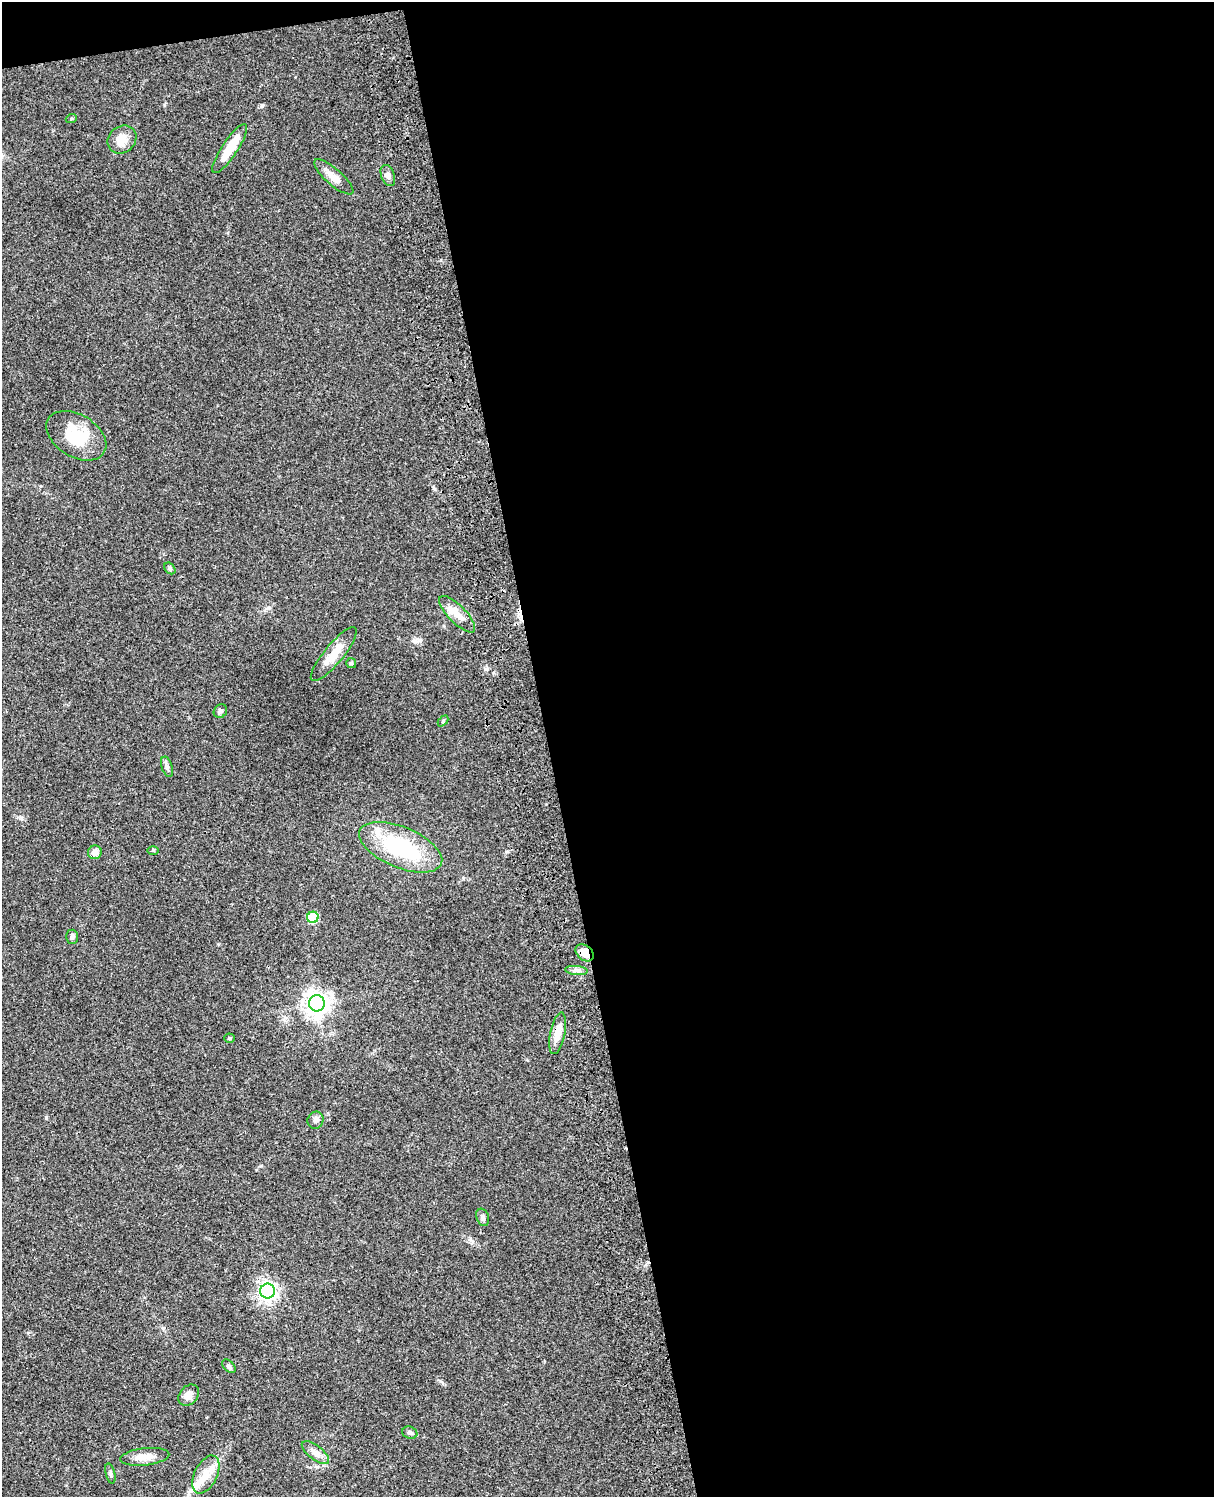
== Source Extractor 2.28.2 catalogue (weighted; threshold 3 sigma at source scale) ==
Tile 4 of 4 x 3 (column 4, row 1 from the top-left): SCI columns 3758-4969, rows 3269-4763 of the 5088 x 4927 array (HDU 1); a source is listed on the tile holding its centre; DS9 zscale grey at full resolution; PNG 1216 x 1499 px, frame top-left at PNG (2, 2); each listed source drawn as its Kron ellipse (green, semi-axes under 4 px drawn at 4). Shown black and unused: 56% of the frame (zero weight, under 3 of 4 exposures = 6% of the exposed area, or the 3 px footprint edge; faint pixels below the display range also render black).
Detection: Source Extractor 2.28.2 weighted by HDU 2 'WHT'; one run over the whole footprint, this tile lists its part. Background 0.0806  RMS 0.0058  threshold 0.0262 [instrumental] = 3 sigma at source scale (4.5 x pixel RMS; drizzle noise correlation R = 1.50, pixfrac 1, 0.05/0.05 arcsec/px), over >= 5 px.
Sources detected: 35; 2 inside a brighter listed object's ellipse — not listed separately; the other 33 listed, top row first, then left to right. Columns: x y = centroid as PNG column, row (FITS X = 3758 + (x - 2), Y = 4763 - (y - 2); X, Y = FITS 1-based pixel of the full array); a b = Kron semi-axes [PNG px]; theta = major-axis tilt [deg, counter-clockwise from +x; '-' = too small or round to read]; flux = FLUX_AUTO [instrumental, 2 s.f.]
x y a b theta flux
71 119 6 3 19 0.64
122 140 15 13 39 6.7
230 149 29 8 56 13
388 175 11 6 -70 2.2
334 177 25 8 -41 5.7
76 436 32 21 -32 23
170 568 6 4 -50 1.1
457 614 24 8 -45 7.3
334 654 34 9 50 10
351 663 5 5 - 0.72
220 711 7 6 - 1.4
443 721 6 4 47 0.7
167 767 10 5 -71 1.7
401 847 44 20 -22 49
153 850 5 3 - 0.57
95 852 7 6 - 3.6
313 917 6 5 - 30
72 937 7 6 - 1.3
585 953 10 7 -39 7.4
576 970 11 4 -4 2.1
317 1003 8 8 - 450
558 1033 21 7 78 6.1
230 1038 5 4 - 0.78
315 1120 9 8 - 1.9
483 1217 9 6 -70 1.8
267 1291 7 7 - 250
229 1366 8 5 -45 1.2
189 1395 12 9 48 3.5
410 1433 8 6 -21 1.3
315 1453 16 7 -37 3.5
145 1457 25 8 6 6.2
110 1473 10 4 -76 1.2
206 1474 20 11 64 9
Overlapping masked pixels (flux is a lower limit): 2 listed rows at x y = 585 953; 558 1033
Unlisted compact peaks at least as high as the median listed source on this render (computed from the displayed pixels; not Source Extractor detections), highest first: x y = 420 640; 487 669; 163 1328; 164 105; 440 1381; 21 818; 472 1241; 435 489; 285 1018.